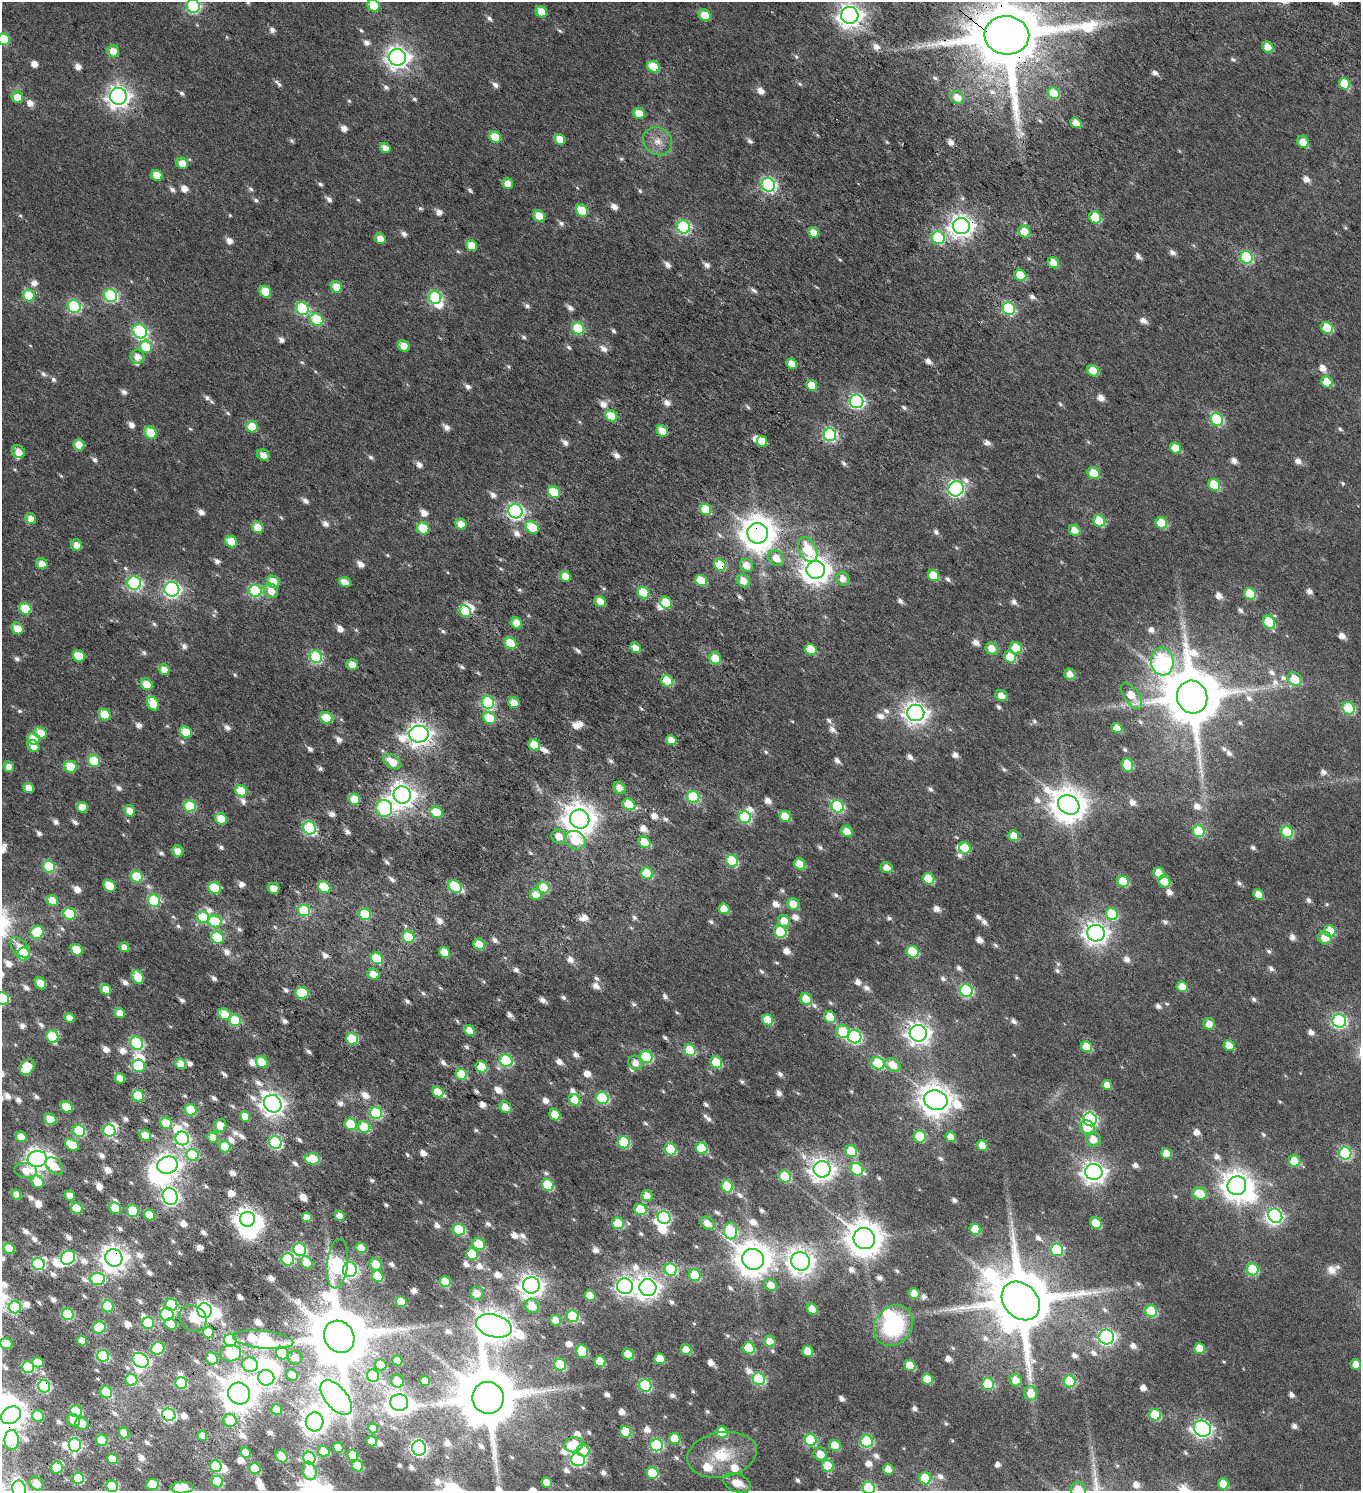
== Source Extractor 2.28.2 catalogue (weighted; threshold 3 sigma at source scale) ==
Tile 7 of 4 x 4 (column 3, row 2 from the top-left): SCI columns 3146-4504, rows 3159-4647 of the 6353 x 6308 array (HDU 1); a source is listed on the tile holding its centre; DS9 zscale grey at full resolution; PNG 1363 x 1493 px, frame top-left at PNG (2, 2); each listed source drawn as its Kron ellipse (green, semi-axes under 4 px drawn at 4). Shown black and unused: <1% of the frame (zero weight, under 4 of 7 exposures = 11% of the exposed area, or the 3 px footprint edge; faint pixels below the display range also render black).
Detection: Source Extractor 2.28.2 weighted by HDU 2 'WHT'; one run over the whole footprint, this tile lists its part. Background 0.0169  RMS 0.0053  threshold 0.0217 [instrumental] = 3 sigma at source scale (4.09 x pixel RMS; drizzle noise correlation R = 1.36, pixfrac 0.8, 0.0396/0.0396 arcsec/px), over >= 5 px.
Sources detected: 1017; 6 too faint to see at this stretch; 22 inside a brighter object's white glare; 4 cosmic-ray / hot-pixel residue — neither listed nor drawn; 10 inside a brighter listed object's ellipse — not listed separately; of the other 975, all 500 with FLUX_AUTO >= 4.44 (the completeness limit of this list) listed and drawn (475 fainter detections not listed), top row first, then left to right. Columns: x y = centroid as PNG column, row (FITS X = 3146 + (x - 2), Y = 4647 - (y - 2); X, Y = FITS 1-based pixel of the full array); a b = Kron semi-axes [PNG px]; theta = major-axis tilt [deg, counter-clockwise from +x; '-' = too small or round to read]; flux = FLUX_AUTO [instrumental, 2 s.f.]
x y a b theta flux
193 6 6 6 - 69
373 6 6 5 - 14
541 12 6 5 - 7.5
705 15 6 5 - 13
850 15 8 8 - 380
1007 35 22 19 -6 6700
4 39 6 5 - 20
1268 47 6 5 - 6.4
113 51 6 6 - 6.6
397 57 8 8 - 340
653 67 6 5 - 16
1345 84 6 5 - 14
1054 93 6 5 - 9.4
118 96 8 8 - 340
17 97 6 5 - 8.1
957 97 7 6 - 5.9
639 113 6 5 - 8.3
1076 123 6 4 -36 5.4
495 137 6 5 - 11
560 139 6 5 - 8.3
658 141 15 13 -38 5.7
1303 142 6 5 - 6.5
385 148 5 4 - 4.4
182 163 6 5 - 6.4
157 175 6 5 - 10
508 183 5 5 - 6.3
768 185 7 6 - 91
582 211 6 5 - 20
539 216 6 5 - 11
1095 217 6 5 - 19
961 226 8 8 - 360
683 227 7 6 - 65
813 232 5 4 - 6.1
1024 232 6 5 - 7.1
938 238 6 6 - 40
380 239 5 5 - 4.8
472 246 6 5 - 8.2
1247 257 6 6 - 41
1053 263 6 5 - 5.4
1020 275 6 5 - 12
337 287 6 5 - 9.5
265 292 6 5 - 13
29 296 6 5 - 20
110 296 7 6 - 63
435 297 6 6 - 62
74 306 6 6 - 54
302 308 6 6 - 53
1009 309 6 6 - 51
317 320 7 6 - 28
578 328 6 5 - 29
1327 328 6 5 - 17
140 331 7 6 - 68
404 346 6 5 - 7.9
146 347 6 6 - 17
137 357 7 6 - 4.5
792 364 5 5 - 7.4
1093 371 6 5 - 9
1327 382 6 5 - 9.8
812 385 6 5 - 9.8
856 401 7 6 - 97
611 416 6 5 - 12
1217 419 6 6 - 45
252 427 6 5 - 15
662 431 6 5 - 8.3
151 433 6 5 - 15
830 435 6 6 - 72
762 441 5 5 - 6.9
79 445 6 5 - 9
1175 448 5 5 - 7.8
18 452 7 6 - 5.2
263 455 6 5 - 4.4
1094 473 6 5 - 8.8
1214 485 6 5 - 17
956 489 8 7 - 120
554 492 6 5 - 19
706 509 6 5 - 16
515 511 7 7 - 120
31 518 6 5 - 4.7
1099 521 6 5 - 15
1161 523 6 5 - 14
461 524 6 5 - 7
258 527 6 5 - 9.9
532 527 7 6 - 14
423 528 6 6 - 17
1075 530 6 5 - 4.9
758 533 10 10 - 950
231 542 6 5 - 15
76 545 6 5 - 4.9
808 550 13 8 -62 19
776 558 8 7 - 5.6
42 564 6 5 - 5.3
720 565 6 5 - 19
747 565 7 6 - 5
816 570 9 9 - 540
565 576 5 5 - 8
933 576 6 5 - 10
843 579 7 6 - 5.1
701 581 6 5 - 15
744 581 7 6 - 5.8
273 582 6 5 - 8.9
345 582 6 5 - 4.8
134 583 7 6 - 71
172 589 7 7 - 130
255 591 6 6 - 49
271 591 7 6 - 5.7
643 593 6 5 - 19
1250 594 6 5 - 14
600 602 6 5 - 6
666 603 6 5 - 14
25 609 6 5 - 17
465 611 6 5 - 22
1269 622 7 5 -52 19
517 623 6 5 - 6.8
17 628 6 5 - 7.6
511 643 6 5 - 18
635 648 6 5 - 4.8
992 648 6 5 - 5.5
1016 648 6 5 - 11
811 649 6 5 - 10
79 656 6 5 - 14
316 657 6 6 - 45
1010 657 6 5 - 15
715 658 6 5 - 9.4
1162 662 14 11 -83 100
352 665 6 5 - 5.2
164 670 5 5 - 6.3
1070 674 6 5 - 4.5
1294 679 7 6 - 11
667 681 6 5 - 17
147 684 6 5 - 8.8
1001 696 6 5 - 4.5
1132 696 15 7 -56 11
1192 697 16 15 - 3800
488 703 6 6 - 52
514 703 6 5 - 6
153 704 7 5 -58 9.1
1349 708 6 6 - 39
916 713 8 8 - 320
105 715 6 5 - 16
327 718 6 5 - 20
489 718 6 5 - 13
1117 728 5 5 - 6
186 732 6 5 - 13
40 733 6 5 - 9.3
419 734 10 8 9 360
34 739 6 5 - 11
671 740 5 5 - 6
534 745 6 5 - 13
33 746 6 5 - 5.2
94 761 6 5 - 25
392 762 10 6 -34 8.3
1127 765 7 5 -70 15
9 767 5 5 - 4.5
70 767 6 6 - 14
29 788 5 5 - 6.1
619 788 6 5 - 4.8
241 791 6 5 - 15
402 795 8 8 - 410
693 797 6 6 - 37
354 799 6 5 - 10
629 804 7 5 -32 13
1069 805 11 9 -27 900
190 806 6 5 - 30
838 806 6 6 - 50
82 807 5 5 - 7.9
384 808 8 8 - 65
130 811 6 5 - 5.9
436 812 6 5 - 12
785 816 6 5 - 12
745 817 6 6 - 42
221 819 6 5 - 12
580 819 10 9 - 810
309 828 7 6 - 66
847 831 6 5 - 5.8
1199 831 6 5 - 29
1287 832 6 5 - 26
1014 836 5 5 - 7.9
559 837 7 6 - 5.5
575 840 11 9 -27 17
644 842 6 5 - 11
965 848 6 5 - 12
178 851 6 5 - 5.5
732 861 6 5 - 27
800 864 6 5 - 8.8
49 867 6 6 - 32
887 868 6 5 - 5.3
647 873 6 5 - 16
1159 873 6 5 - 7.1
137 877 6 5 - 31
929 879 6 5 - 15
1123 881 6 5 - 19
1164 881 6 5 - 8.3
110 886 6 5 - 12
324 887 6 5 - 20
455 887 7 5 -31 34
215 888 6 5 - 20
273 888 6 5 - 4.8
543 888 6 5 - 13
536 894 6 5 - 5.3
1259 895 5 5 - 5.7
53 901 6 5 - 9.2
154 901 6 6 - 41
793 904 6 5 - 7.2
724 909 6 5 - 6
304 911 6 5 - 27
70 914 6 5 - 28
365 914 6 5 - 26
1112 914 6 5 - 27
203 917 6 5 - 28
215 921 7 6 - 20
784 921 6 6 - 6.4
1330 931 6 5 - 11
37 932 7 6 - 22
780 932 6 6 - 28
1096 933 9 8 - 340
217 937 6 5 - 23
408 937 6 5 - 21
1325 938 7 6 - 6
479 944 6 5 - 7.3
20 947 12 7 -47 8.5
124 947 5 5 - 5.1
77 950 6 5 - 13
444 952 6 5 - 9.6
913 952 6 5 - 21
23 954 6 6 - 19
377 958 6 5 - 18
373 974 6 5 - 4.7
138 977 7 5 -59 11
41 983 6 5 - 9.3
1182 987 5 5 - 7.8
106 989 5 5 - 7.7
966 991 6 6 - 50
302 993 6 6 - 18
2 999 7 6 - 33
806 999 6 5 - 7.9
120 1013 5 5 - 5
224 1014 6 5 - 9.9
830 1017 6 5 - 11
69 1018 5 4 - 5.2
235 1020 6 5 - 29
768 1020 6 5 - 10
1339 1021 7 6 - 80
1209 1024 6 5 - 4.8
469 1030 6 5 - 5.4
843 1032 7 6 - 21
918 1033 8 8 - 310
52 1037 6 6 - 26
855 1037 7 6 - 73
352 1039 6 5 - 29
137 1043 7 6 - 52
1229 1046 6 5 - 7.8
1086 1047 5 5 - 11
690 1050 6 5 - 18
646 1057 6 6 - 34
506 1061 7 6 - 43
262 1062 6 5 - 10
716 1062 6 5 - 18
635 1063 7 6 - 4.5
878 1063 7 5 -32 27
181 1064 5 5 - 8.1
893 1065 8 6 -33 6.9
139 1066 6 6 - 29
27 1067 8 6 53 20
482 1067 6 5 - 11
461 1074 6 5 - 14
120 1078 5 5 - 5.4
1107 1085 5 5 - 4.4
438 1092 6 5 - 9
138 1096 6 5 - 27
602 1098 6 6 - 39
575 1100 6 5 - 11
936 1100 12 9 -14 770
273 1104 9 8 - 360
67 1107 6 5 - 15
505 1107 6 5 - 6
191 1110 6 5 - 21
376 1113 6 6 - 47
555 1115 6 5 - 9.4
245 1116 5 5 - 6.1
50 1119 6 5 - 14
1090 1119 7 6 - 84
166 1123 6 5 - 12
351 1124 6 5 - 20
220 1126 7 5 63 7.7
364 1127 6 5 - 15
1088 1128 8 6 -35 8
109 1130 6 6 - 48
79 1131 6 6 - 38
145 1135 6 5 - 6.7
920 1136 6 6 - 17
21 1137 5 5 - 7.1
213 1137 5 5 - 5.2
951 1137 5 5 - 4.5
182 1138 7 6 - 76
1093 1139 7 7 - 5.9
275 1142 6 6 - 64
624 1142 6 6 - 27
72 1145 7 5 -31 12
982 1146 5 5 - 7.2
225 1147 6 5 - 17
702 1148 6 5 - 20
670 1149 6 5 - 26
851 1151 6 5 - 16
1166 1153 5 5 - 6.5
1345 1153 6 6 - 56
192 1155 6 6 - 28
37 1159 9 8 - 360
313 1159 7 5 -2 18
1295 1161 6 5 - 19
167 1165 10 8 13 400
54 1166 10 7 -40 6.3
822 1169 8 8 - 360
857 1169 7 6 - 28
26 1171 11 7 -9 5.4
1094 1172 8 8 - 320
785 1176 6 5 - 25
38 1182 6 5 - 9.7
548 1185 6 5 - 22
727 1186 6 5 - 25
1237 1186 9 9 - 610
1200 1193 8 6 -17 9.9
16 1194 5 5 - 5.1
70 1196 5 5 - 4.6
170 1196 9 7 -70 160
647 1196 5 5 - 4.7
77 1208 6 5 - 18
115 1208 6 5 - 11
640 1209 6 5 - 18
133 1211 6 5 - 19
150 1215 5 5 - 11
340 1216 5 5 - 4.8
1275 1216 8 6 -50 88
307 1217 5 4 - 4.8
664 1217 7 6 - 62
247 1219 7 7 - 380
618 1223 6 5 - 16
707 1223 8 6 -37 4.7
1096 1223 6 5 - 11
975 1229 5 5 - 12
459 1230 6 5 - 27
731 1231 8 6 -89 47
864 1239 11 10 - 1000
479 1244 7 5 -37 13
361 1248 5 5 - 7.1
9 1249 6 5 - 13
300 1250 6 6 - 59
1057 1250 6 6 - 29
472 1254 6 5 - 17
68 1258 7 6 - 65
114 1258 9 8 - 480
288 1259 6 6 - 35
753 1259 11 10 - 930
801 1261 9 9 - 410
307 1262 6 5 - 7.7
38 1264 6 6 - 50
337 1264 25 10 83 45
376 1264 6 6 - 6.9
671 1269 6 6 - 34
1253 1269 6 5 - 23
350 1270 7 7 - 82
695 1275 6 5 - 22
378 1276 6 5 - 15
97 1279 7 6 - 37
445 1282 5 5 - 11
531 1285 8 8 - 340
771 1285 6 5 - 5.6
625 1286 8 7 - 180
648 1288 8 8 - 340
477 1293 7 6 - 5.3
914 1293 6 5 - 5.7
590 1296 6 5 - 9.8
1021 1301 21 17 -47 4700
401 1302 5 5 - 8.8
171 1305 6 6 - 31
108 1306 6 5 - 36
532 1306 7 6 - 8
15 1307 6 6 - 32
812 1309 6 5 - 5.7
205 1311 7 7 - 270
1151 1311 6 5 - 28
68 1314 6 5 - 41
167 1314 6 6 - 52
573 1316 6 6 - 37
193 1318 14 12 -45 9
556 1320 5 5 - 4.7
148 1323 6 5 - 40
171 1324 6 5 - 8.8
894 1325 22 18 53 43
494 1326 18 11 -15 830
99 1328 6 6 - 30
209 1333 6 5 - 16
339 1337 17 14 -57 4600
1106 1337 8 7 - 110
82 1340 5 5 - 8.7
230 1340 6 6 - 44
263 1340 30 9 -6 76
770 1341 6 5 - 5.6
6 1343 6 5 - 12
158 1348 7 6 - 38
749 1348 6 5 - 21
1200 1348 5 5 - 8.8
686 1349 5 5 - 6.8
582 1351 7 5 -76 18
808 1351 5 5 - 7.4
230 1353 10 8 5 19
282 1353 6 6 - 14
628 1354 6 5 - 11
103 1356 6 6 - 55
212 1358 6 5 - 8.6
295 1358 7 7 - 4.7
660 1359 5 5 - 9.7
140 1360 9 6 -35 92
397 1361 5 4 - 4.9
38 1362 5 5 - 6.9
600 1362 5 5 - 14
250 1364 8 7 - 32
1356 1364 5 5 - 5.3
381 1365 6 5 - 13
560 1365 6 5 - 25
910 1365 6 5 - 12
28 1367 6 5 - 31
292 1375 6 5 - 5.3
373 1376 6 6 - 20
266 1378 8 7 - 130
759 1379 6 6 - 43
927 1379 5 5 - 11
131 1380 6 5 - 23
1016 1380 6 5 - 4.8
397 1381 7 6 - 7.2
425 1381 5 5 - 5.9
1070 1381 6 6 - 31
181 1383 6 5 - 27
988 1384 6 5 - 30
645 1385 6 6 - 42
44 1386 6 6 - 57
106 1392 6 5 - 33
239 1393 11 10 - 900
1031 1393 7 6 - 6.9
336 1398 20 11 -50 370
488 1398 16 15 - 4200
399 1403 9 8 - 350
277 1410 5 5 - 8.7
76 1411 6 5 - 34
11 1415 10 8 33 530
169 1415 7 6 - 72
1155 1415 6 5 - 25
38 1416 6 5 - 11
73 1420 7 5 -42 4.6
230 1420 7 6 - 10
315 1422 9 9 - 420
82 1424 7 6 - 4.9
373 1428 5 4 - 4.5
1202 1429 9 8 - 160
626 1432 6 5 - 19
722 1432 6 5 - 12
124 1433 5 5 - 5.2
202 1436 5 5 - 4.8
675 1439 6 5 - 13
12 1440 10 7 89 45
102 1440 6 5 - 14
811 1440 6 6 - 32
372 1441 5 5 - 7.3
867 1441 6 6 - 44
75 1445 7 6 - 73
574 1445 10 7 14 17
657 1445 6 6 - 50
835 1445 5 5 - 10
338 1448 5 5 - 6.5
419 1448 7 7 - 130
583 1450 6 6 - 13
324 1451 6 5 - 12
246 1452 5 5 - 5.1
820 1454 7 6 - 6.3
353 1455 6 5 - 12
722 1455 35 22 11 20
281 1456 7 5 -45 14
309 1458 6 6 - 44
112 1459 5 5 - 11
578 1460 7 6 - 67
216 1466 6 5 - 22
358 1466 6 5 - 13
828 1466 6 5 - 20
57 1468 6 5 - 17
255 1469 6 5 - 17
888 1469 5 5 - 5.7
309 1471 9 7 -73 12
652 1473 6 5 - 20
78 1478 6 5 - 28
925 1478 6 5 - 23
217 1482 6 5 - 25
547 1482 5 5 - 6.4
36 1483 7 6 - 4.8
737 1483 14 9 -22 6.7
152 1484 6 5 - 16
1223 1484 5 5 - 9.7
112 1486 6 5 - 34
182 1488 11 6 1 14
869 1488 6 6 - 45
19 1489 8 7 - 59
1078 1489 8 7 - 7.5
Overlapping masked pixels (flux is a lower limit): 16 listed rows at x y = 1007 35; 961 226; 758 533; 720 565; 580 819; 575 840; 376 1113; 313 1159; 114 1258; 38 1362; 181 1383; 44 1386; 488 1398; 11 1415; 169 1415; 12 1440
Isophote crosses this tile's border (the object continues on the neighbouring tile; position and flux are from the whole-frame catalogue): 13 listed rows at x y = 193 6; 373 6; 850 15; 1007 35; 4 39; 2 999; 6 1343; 11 1415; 112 1486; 182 1488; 869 1488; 19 1489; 1078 1489